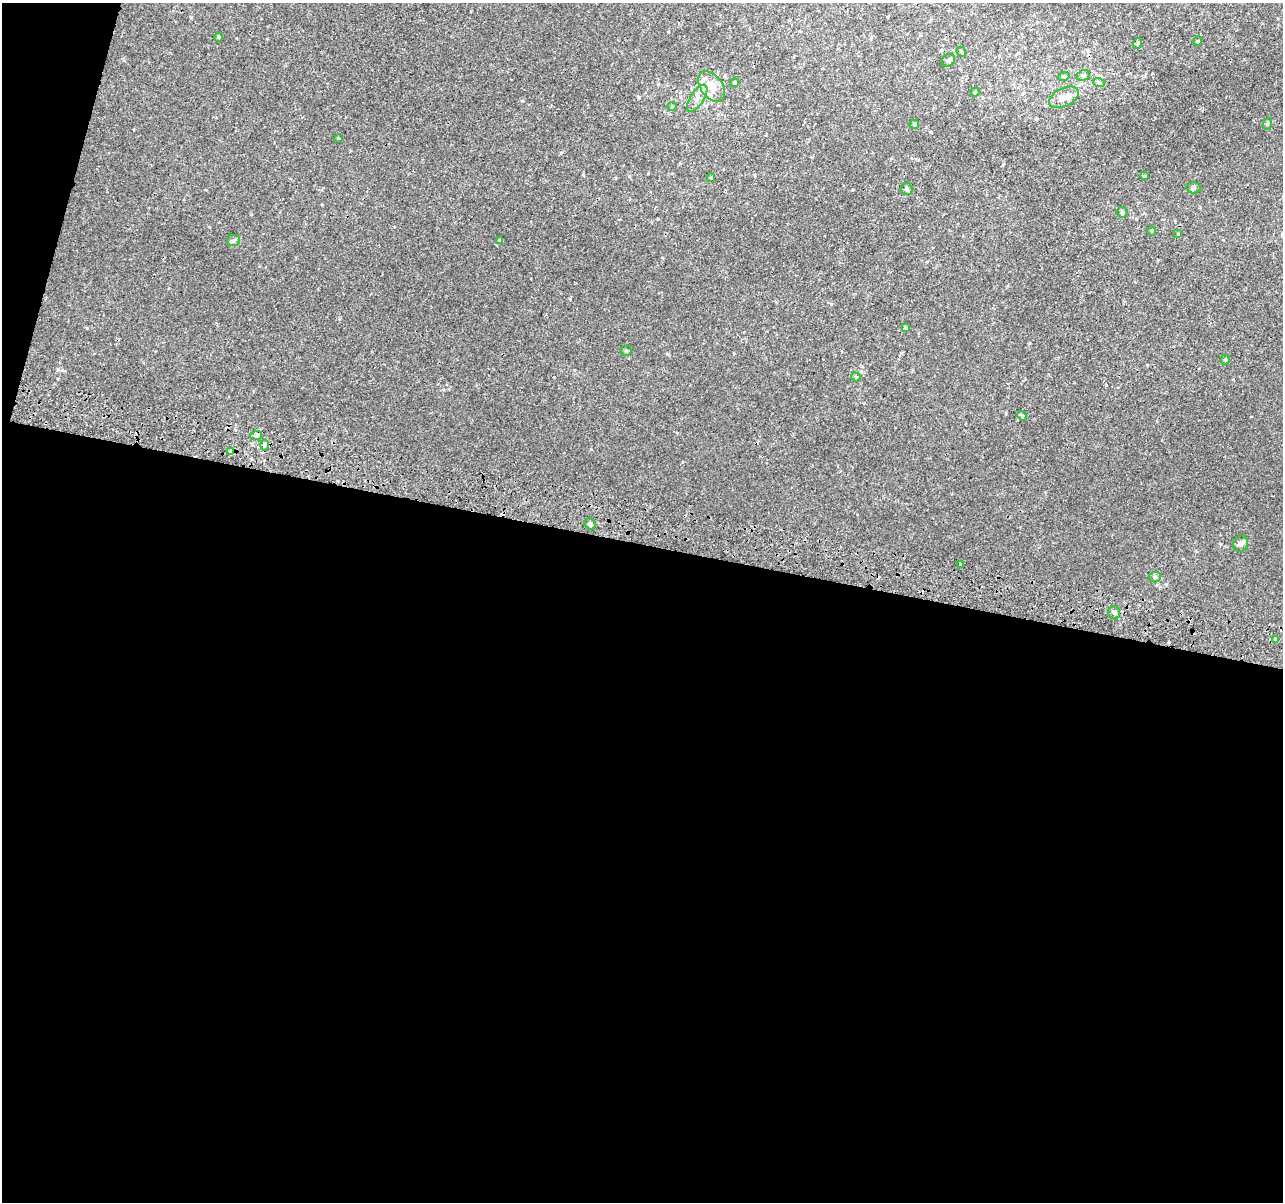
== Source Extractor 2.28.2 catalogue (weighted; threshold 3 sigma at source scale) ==
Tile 13 of 4 x 4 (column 1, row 4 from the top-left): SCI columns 19-1299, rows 329-1528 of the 5152 x 5395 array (HDU 1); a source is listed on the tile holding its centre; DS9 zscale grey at full resolution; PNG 1285 x 1204 px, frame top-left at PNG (2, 3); each listed source drawn as its Kron ellipse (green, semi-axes under 4 px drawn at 4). Shown black and unused: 57% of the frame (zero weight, under 2 of 3 exposures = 2% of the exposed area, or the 3 px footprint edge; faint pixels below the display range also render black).
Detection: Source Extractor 2.28.2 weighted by HDU 2 'WHT'; one run over the whole footprint, this tile lists its part. Background 7.68e-04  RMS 0.0028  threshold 0.0128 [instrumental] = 3 sigma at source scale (4.5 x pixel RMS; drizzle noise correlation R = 1.50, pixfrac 1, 0.0396/0.0396 arcsec/px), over >= 5 px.
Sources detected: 44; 1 cosmic-ray / hot-pixel residue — neither listed nor drawn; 3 inside a brighter listed object's ellipse — not listed separately; the other 40 listed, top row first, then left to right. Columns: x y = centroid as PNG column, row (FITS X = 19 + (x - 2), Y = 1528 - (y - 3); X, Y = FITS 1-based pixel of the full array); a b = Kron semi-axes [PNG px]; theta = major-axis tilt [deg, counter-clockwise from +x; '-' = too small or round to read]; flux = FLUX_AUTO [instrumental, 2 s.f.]
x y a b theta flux
218 37 5 4 - 0.33
1198 41 5 4 - 0.49
1137 44 5 4 - 0.37
961 52 5 4 - 0.35
948 60 7 6 - 0.7
1083 75 7 5 29 0.5
1064 76 6 3 19 0.32
734 83 4 4 - 0.52
1099 83 6 4 -19 0.38
712 87 17 11 -55 4.3
975 92 4 4 - 0.37
1064 97 16 9 27 3.2
697 98 15 6 57 1.8
672 106 5 4 - 0.31
914 124 5 4 - 0.37
1267 124 6 4 72 0.35
338 138 3 3 - 0.18
1144 176 4 4 - 0.31
711 178 4 4 - 0.35
1194 188 7 5 4 0.58
906 189 6 6 - 0.52
1122 212 5 5 - 0.38
1152 231 5 3 - 0.29
1178 234 4 3 - 0.57
234 240 6 5 - 0.6
500 240 3 3 - 0.77
905 327 4 3 - 0.44
626 351 5 5 - 0.4
1225 359 5 4 - 0.31
856 377 5 4 - 0.31
1022 416 5 4 - 0.37
256 436 6 4 20 0.49
265 445 6 4 -89 0.43
231 452 3 3 - 18
590 524 6 5 - 1
1240 544 8 7 - 0.98
960 564 4 3 - 1.7
1155 577 6 5 - 0.57
1114 613 6 6 - 0.74
1276 639 4 3 - 1.6
Overlapping masked pixels (flux is a lower limit): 1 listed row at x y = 231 452
Unlisted compact peaks at least as high as the median listed source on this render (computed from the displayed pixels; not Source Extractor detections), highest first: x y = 87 328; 639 97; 1106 385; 561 153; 831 304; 522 101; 667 354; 629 176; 583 175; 574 370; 1233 379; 1036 119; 591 449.